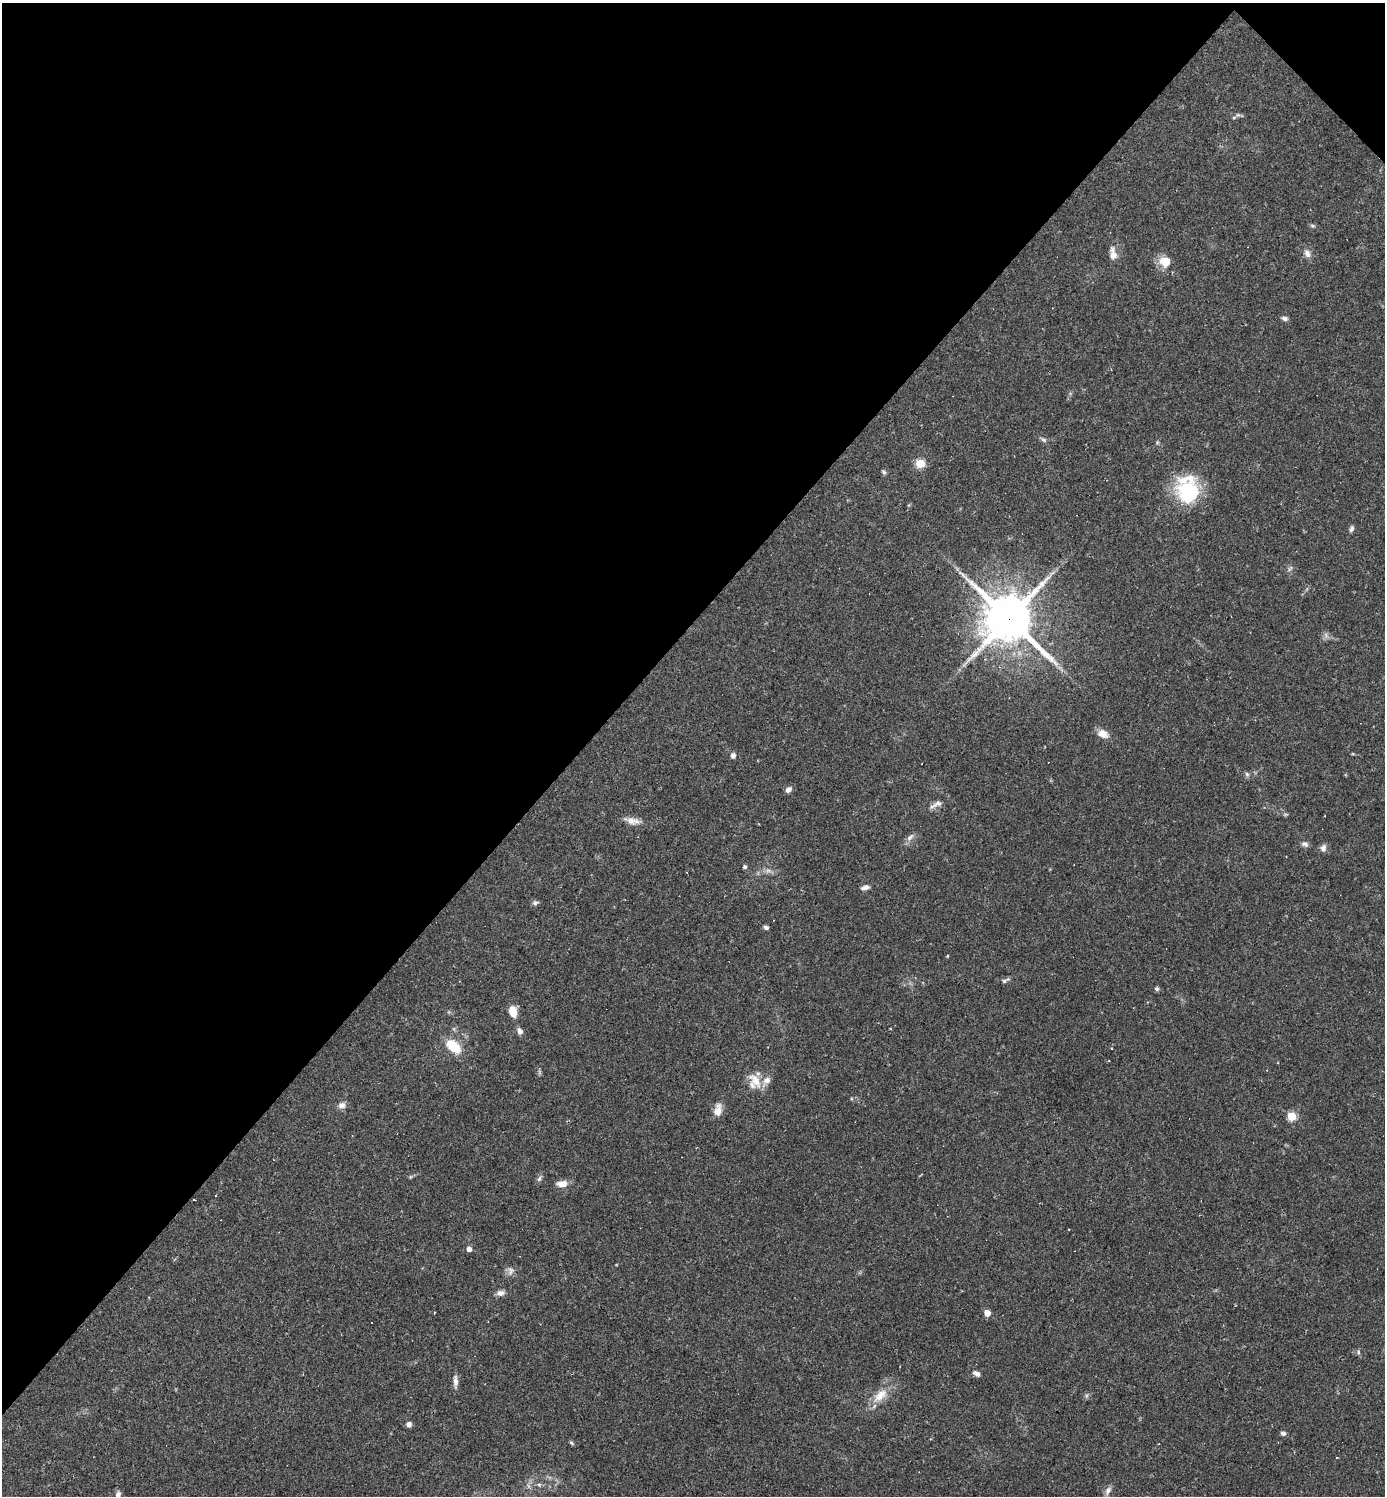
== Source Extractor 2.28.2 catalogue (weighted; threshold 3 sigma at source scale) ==
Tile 2 of 4 x 4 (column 2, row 1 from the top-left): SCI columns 1676-3058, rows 4481-5974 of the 5975 x 5974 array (HDU 1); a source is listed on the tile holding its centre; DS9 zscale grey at full resolution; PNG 1387 x 1498 px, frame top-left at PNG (2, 3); no overlay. Shown black and unused: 43% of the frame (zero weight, under 2 of 3 exposures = <1% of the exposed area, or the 3 px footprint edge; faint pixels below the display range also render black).
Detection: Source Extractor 2.28.2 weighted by HDU 2 'WHT'; one run over the whole footprint, this tile lists its part. Background 0.0384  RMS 0.0049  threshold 0.0222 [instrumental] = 3 sigma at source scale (4.5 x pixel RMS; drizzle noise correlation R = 1.50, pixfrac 1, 0.05/0.05 arcsec/px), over >= 5 px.
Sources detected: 75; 1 too faint to see at this stretch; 8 cosmic-ray / hot-pixel residue — not listed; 4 inside a brighter listed object's ellipse — not listed separately; the other 62 listed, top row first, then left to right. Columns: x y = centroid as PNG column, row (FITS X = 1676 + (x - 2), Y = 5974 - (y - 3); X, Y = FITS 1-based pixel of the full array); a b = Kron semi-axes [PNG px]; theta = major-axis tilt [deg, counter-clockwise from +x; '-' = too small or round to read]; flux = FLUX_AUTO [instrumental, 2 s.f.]
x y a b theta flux
1238 115 7 4 -18 0.89
1234 117 6 4 20 0.59
1312 226 8 4 -9 0.82
1307 254 10 8 -56 2.7
1113 255 9 9 - 3.2
1165 262 15 14 - 6.6
1285 318 7 5 -15 1.6
1043 440 8 6 -5 1.1
1157 443 6 3 19 0.57
920 463 5 5 - 23
884 472 7 5 -59 0.9
1188 491 28 25 -33 33
1351 529 8 5 74 1.4
1052 573 9 3 32 1.3
1009 619 18 16 -42 1800
1103 734 14 10 -24 4.3
733 755 7 6 - 1.6
1247 774 7 5 -45 1
788 790 8 6 44 2
938 803 16 8 22 2.9
631 820 19 10 -24 4.1
910 837 14 6 51 2.1
1305 844 9 6 -22 1.6
1323 848 9 7 70 2
744 867 5 5 - 0.93
865 887 10 5 14 2.1
535 903 9 6 2 1.2
766 927 6 5 - 1.2
947 956 4 3 - 0.4
1005 980 13 4 29 1.3
459 981 3 2 - 0.28
1157 989 6 5 - 0.99
1147 1002 4 3 - 0.4
513 1011 14 9 -80 5.7
890 1029 3 2 - 0.57
520 1031 9 6 -63 2.2
453 1046 16 9 -41 14
1111 1048 3 2 - 0.52
755 1080 24 12 -51 7.6
342 1105 9 8 - 2.7
718 1110 17 10 81 4.2
1292 1116 5 5 - 24
410 1177 6 3 72 0.57
539 1179 8 6 72 1.3
562 1184 14 8 1 4
215 1196 3 3 - 4.5
193 1199 3 3 - 3
469 1249 4 4 - 2.6
511 1271 12 9 76 2.3
500 1293 11 7 14 2.3
987 1313 5 4 - 7
372 1323 3 3 - 0.97
1358 1352 6 4 -89 0.74
976 1373 9 6 -29 2
455 1381 17 6 -89 2.5
880 1396 24 12 42 8.7
409 1424 6 6 - 2
1283 1433 7 5 -4 1.3
571 1443 7 4 -41 0.77
539 1484 6 4 0 0.93
1108 1490 12 7 60 2.6
118 1495 9 6 76 2.1
Overlapping masked pixels (flux is a lower limit): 2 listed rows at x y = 1009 619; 193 1199
Isophote crosses this tile's border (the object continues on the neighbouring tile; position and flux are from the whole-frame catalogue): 1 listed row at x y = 118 1495